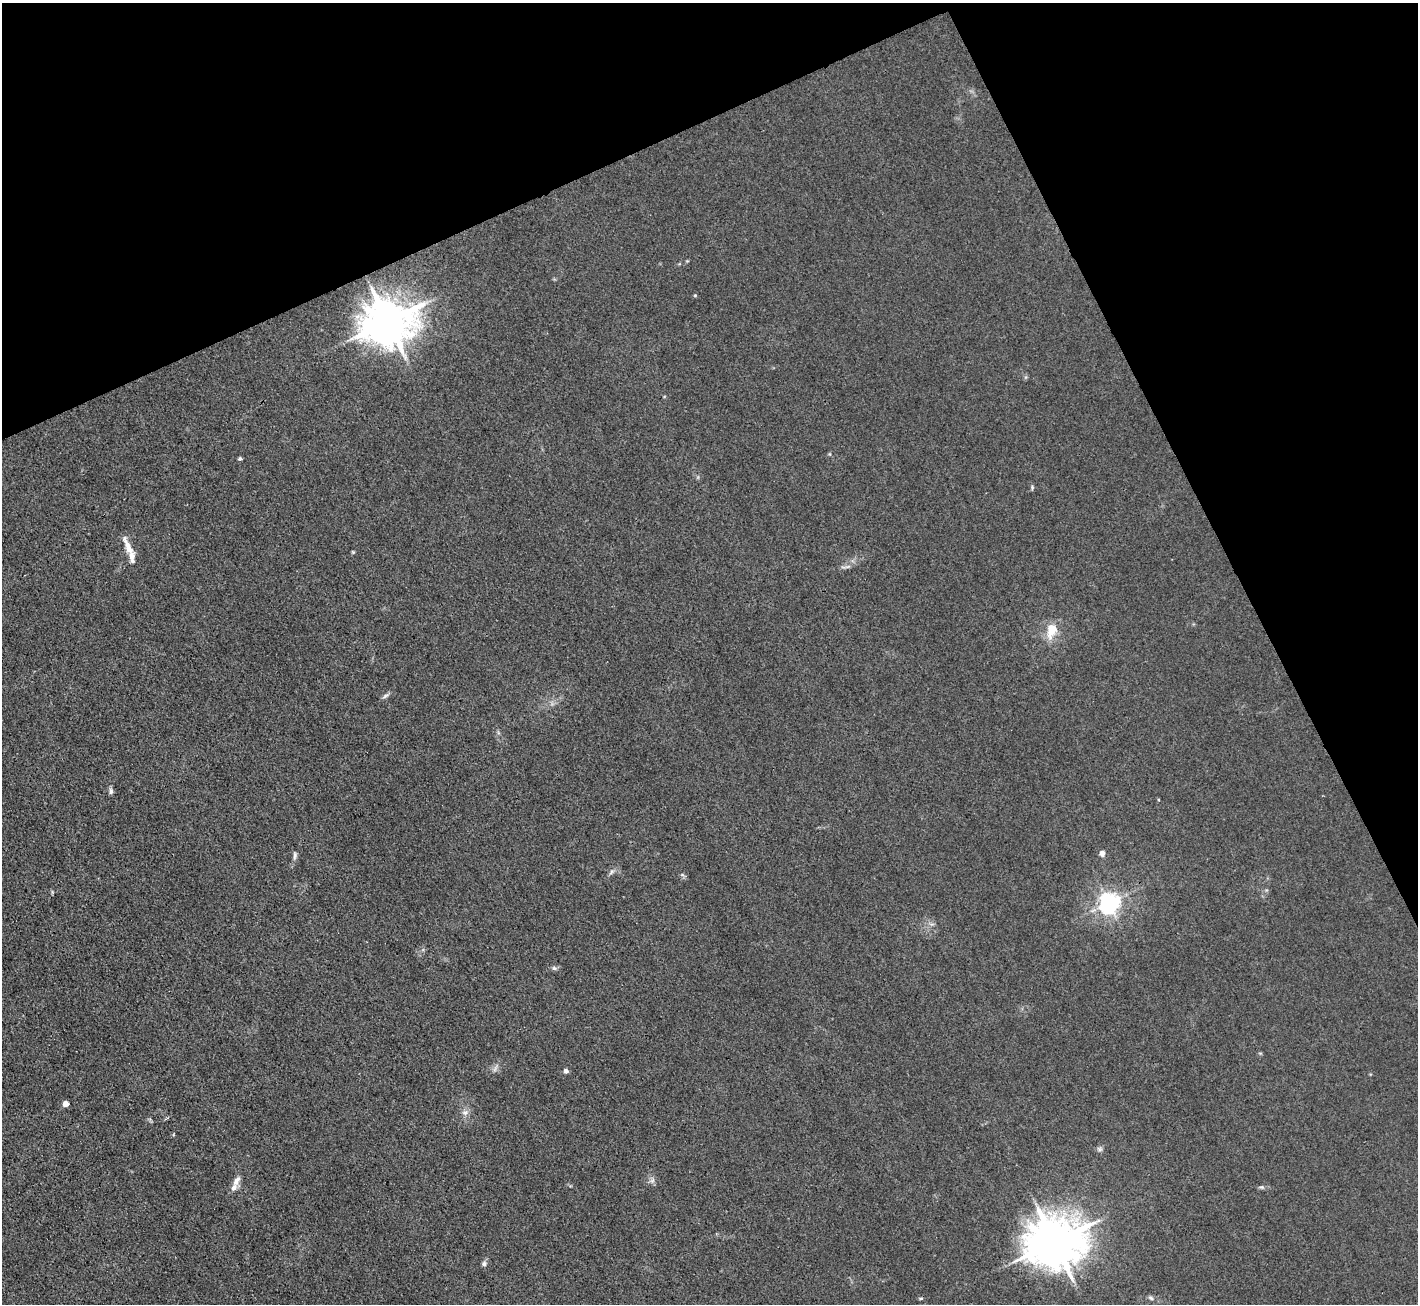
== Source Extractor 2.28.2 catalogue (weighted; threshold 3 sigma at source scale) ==
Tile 3 of 4 x 4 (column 3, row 1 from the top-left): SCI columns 2831-4246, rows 4197-5498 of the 5662 x 5651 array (HDU 1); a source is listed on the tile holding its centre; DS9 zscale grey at full resolution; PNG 1420 x 1306 px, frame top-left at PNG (2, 3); no overlay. Shown black and unused: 23% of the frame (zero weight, under 3 of 4 exposures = <1% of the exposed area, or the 3 px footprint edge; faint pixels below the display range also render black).
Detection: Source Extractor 2.28.2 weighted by HDU 2 'WHT'; one run over the whole footprint, this tile lists its part. Background 0.0197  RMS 0.005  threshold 0.0225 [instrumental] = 3 sigma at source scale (4.5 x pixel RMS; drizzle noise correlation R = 1.50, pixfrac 1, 0.05/0.05 arcsec/px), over >= 5 px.
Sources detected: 30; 2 inside a brighter listed object's ellipse — not listed separately; the other 28 listed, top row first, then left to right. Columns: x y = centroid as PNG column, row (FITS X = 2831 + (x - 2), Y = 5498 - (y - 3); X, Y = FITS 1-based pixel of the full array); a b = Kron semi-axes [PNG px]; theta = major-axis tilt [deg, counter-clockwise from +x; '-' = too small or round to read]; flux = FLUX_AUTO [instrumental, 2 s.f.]
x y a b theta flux
695 295 5 3 - 0.48
388 321 14 13 - 2100
240 458 5 4 - 0.73
1032 487 7 4 -68 0.79
128 546 25 7 -67 6.1
353 552 5 4 - 0.51
847 567 9 4 22 1.3
1051 631 24 13 74 9.6
385 696 10 4 32 1.3
111 791 8 6 -86 1.4
1102 853 6 6 - 2.6
295 856 11 5 81 1.5
611 872 10 4 51 1.4
682 875 6 4 18 0.79
1109 903 7 7 - 340
554 968 7 6 - 1.2
495 1069 8 4 54 1.4
566 1071 4 4 - 2
66 1104 4 4 - 5.3
465 1112 10 7 23 2.4
1100 1149 8 6 -16 1.3
652 1180 8 6 68 1.6
236 1181 15 8 60 3.4
1261 1187 8 5 -2 1.1
1055 1242 16 14 13 2500
484 1264 6 6 - 1.4
921 1298 6 3 6 0.71
1151 1298 8 5 -31 1.2